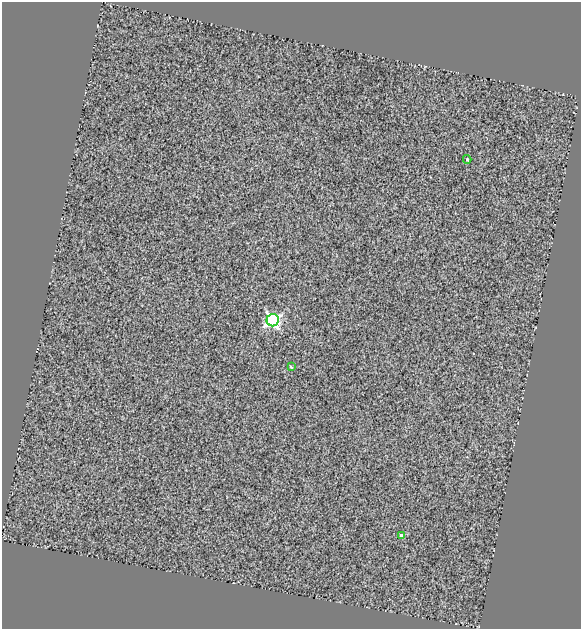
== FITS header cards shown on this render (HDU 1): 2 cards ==
NAXIS1  =                  579
NAXIS2  =                  627

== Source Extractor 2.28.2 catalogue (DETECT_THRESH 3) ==
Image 579 x 627 px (HDU 1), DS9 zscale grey, 1 PNG px = 1 image px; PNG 583 x 631 px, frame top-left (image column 1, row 627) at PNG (2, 2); each listed source drawn as its Kron ellipse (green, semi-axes under 4 px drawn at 4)
Background 0.202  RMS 11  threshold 32.3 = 3 sigma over >= 5 px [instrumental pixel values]
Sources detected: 4; all 4 listed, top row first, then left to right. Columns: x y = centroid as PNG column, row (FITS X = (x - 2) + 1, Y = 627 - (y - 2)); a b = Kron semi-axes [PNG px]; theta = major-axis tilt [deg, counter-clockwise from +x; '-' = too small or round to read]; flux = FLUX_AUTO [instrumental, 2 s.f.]
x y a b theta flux
467 159 4 3 - 970
273 320 6 6 - 140000
291 367 4 2 - 510
401 536 4 4 - 4300